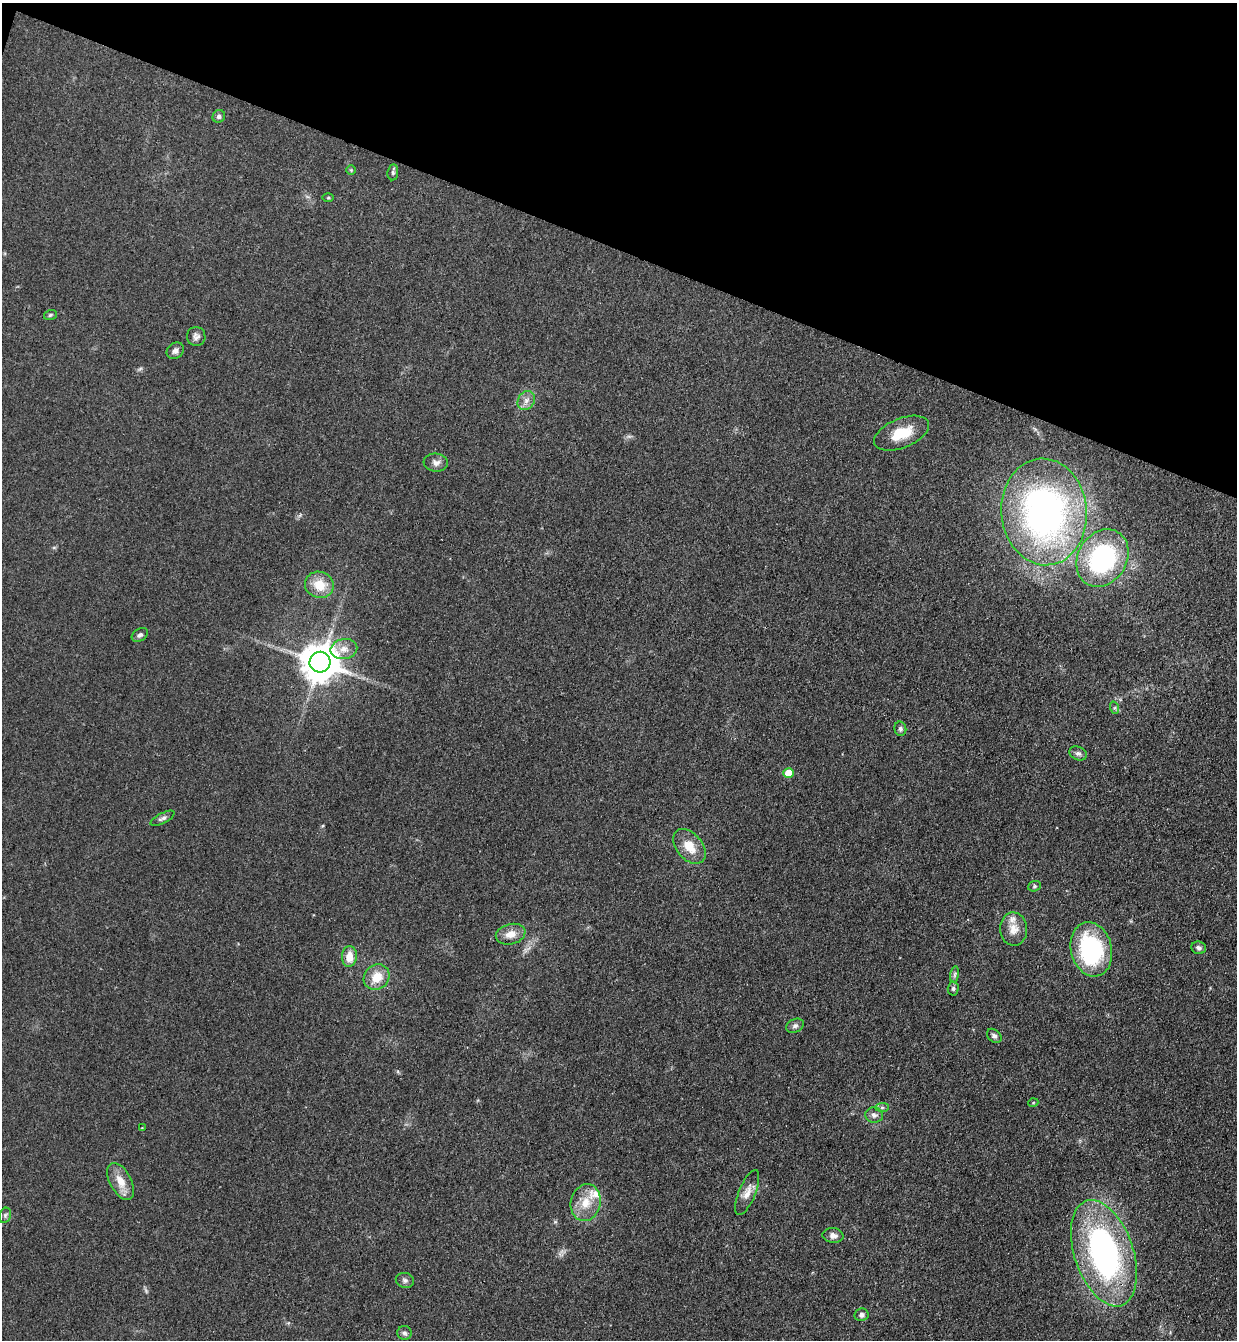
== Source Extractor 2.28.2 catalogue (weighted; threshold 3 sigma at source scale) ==
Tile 2 of 4 x 4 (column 2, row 1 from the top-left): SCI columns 1425-2659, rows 4037-5374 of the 5447 x 5397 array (HDU 1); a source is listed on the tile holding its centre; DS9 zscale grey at full resolution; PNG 1239 x 1342 px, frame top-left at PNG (2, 3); each listed source drawn as its Kron ellipse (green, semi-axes under 4 px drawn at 4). Shown black and unused: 19% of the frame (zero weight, under 3 of 4 exposures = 5% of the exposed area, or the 3 px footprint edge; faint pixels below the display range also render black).
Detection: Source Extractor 2.28.2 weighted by HDU 2 'WHT'; one run over the whole footprint, this tile lists its part. Background 0.101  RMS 0.0071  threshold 0.0321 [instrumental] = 3 sigma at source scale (4.5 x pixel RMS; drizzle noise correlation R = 1.50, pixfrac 1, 0.05/0.05 arcsec/px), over >= 5 px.
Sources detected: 48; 2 inside a brighter listed object's ellipse — not listed separately; the other 46 listed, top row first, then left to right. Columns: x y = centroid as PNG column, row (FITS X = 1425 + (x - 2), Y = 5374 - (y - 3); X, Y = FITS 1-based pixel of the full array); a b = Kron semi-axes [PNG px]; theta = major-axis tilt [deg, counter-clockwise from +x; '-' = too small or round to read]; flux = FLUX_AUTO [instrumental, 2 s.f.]
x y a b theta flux
219 116 6 6 - 1.8
351 170 5 5 - 0.86
393 172 8 5 83 1.6
328 198 5 3 - 0.86
50 315 6 5 - 1.2
196 336 9 9 - 2.9
175 351 9 7 41 2.9
526 400 10 8 55 4.1
902 433 29 14 22 20
436 463 12 9 -7 3.7
1044 512 53 42 -85 270
1102 558 30 24 59 98
319 585 14 13 - 15
140 635 9 6 34 2.1
344 649 13 10 12 6.3
320 662 10 10 - 1900
1115 708 6 4 -72 1.2
900 729 7 6 - 1.8
1078 753 9 6 -22 2.4
789 773 5 5 - 15
162 818 13 5 27 2.1
689 846 20 13 -49 13
1034 886 6 5 - 1.2
1014 929 16 13 -86 8.3
511 934 15 10 13 8
1199 948 7 6 - 2.1
1091 949 27 20 -76 87
349 957 10 7 86 9
955 975 8 4 81 1.5
377 977 13 12 - 13
953 988 7 5 88 1.4
795 1026 9 6 27 2.3
994 1036 8 6 -42 2.2
1033 1103 5 3 - 0.66
882 1107 7 4 1 1.4
874 1115 9 7 -13 2.8
142 1128 3 3 - 0.52
121 1181 20 10 -62 11
747 1192 24 8 68 7.1
586 1202 18 15 75 14
5 1215 8 5 70 1.7
833 1235 10 7 -6 3.3
1104 1253 55 29 -71 200
405 1280 9 7 -15 2.4
861 1315 7 6 - 2.5
404 1333 7 7 - 2.1